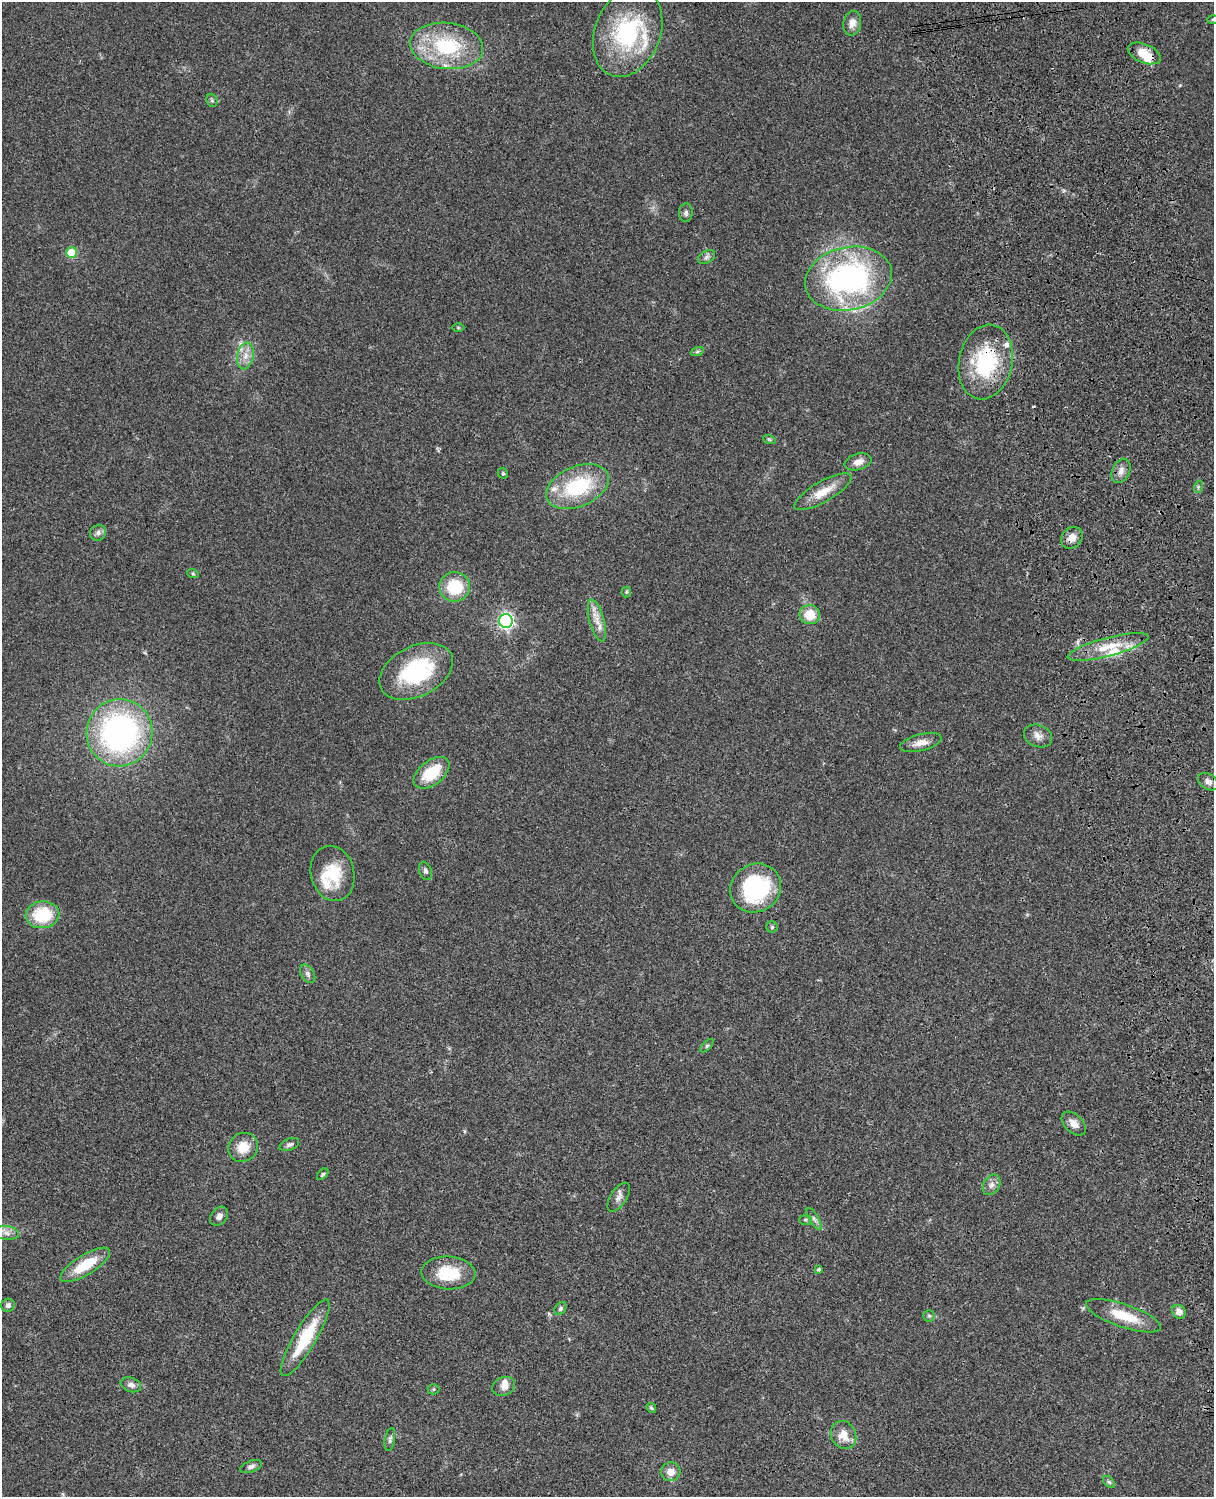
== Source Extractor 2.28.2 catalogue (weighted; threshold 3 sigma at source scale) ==
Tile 6 of 4 x 3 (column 2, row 2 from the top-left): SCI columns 1333-2544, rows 1773-3267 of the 5088 x 4927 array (HDU 1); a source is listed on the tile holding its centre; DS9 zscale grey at full resolution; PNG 1216 x 1499 px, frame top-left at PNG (2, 2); each listed source drawn as its Kron ellipse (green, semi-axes under 4 px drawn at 4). Shown black and unused: <1% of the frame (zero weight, under 3 of 4 exposures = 6% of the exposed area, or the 3 px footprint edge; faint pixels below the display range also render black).
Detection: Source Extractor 2.28.2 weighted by HDU 2 'WHT'; one run over the whole footprint, this tile lists its part. Background 0.0917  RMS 0.0062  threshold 0.0277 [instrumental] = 3 sigma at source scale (4.5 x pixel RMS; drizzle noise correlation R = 1.50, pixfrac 1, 0.05/0.05 arcsec/px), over >= 5 px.
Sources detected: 79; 1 cosmic-ray / hot-pixel residue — neither listed nor drawn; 7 inside a brighter listed object's ellipse — not listed separately; the other 71 listed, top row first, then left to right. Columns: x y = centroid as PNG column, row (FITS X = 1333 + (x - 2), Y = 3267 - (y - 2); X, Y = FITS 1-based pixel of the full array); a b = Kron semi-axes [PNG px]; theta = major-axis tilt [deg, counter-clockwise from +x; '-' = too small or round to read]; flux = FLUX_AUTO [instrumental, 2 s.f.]
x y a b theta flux
1213 19 6 3 2 0.69
852 23 12 9 78 4.3
628 33 46 32 68 66
447 46 36 23 -7 47
1144 53 17 9 -22 11
212 100 7 5 -69 1.1
686 213 9 6 86 1.9
72 253 5 5 - 25
706 257 9 6 28 1.8
848 279 44 31 12 140
458 327 6 4 -1 0.73
697 352 7 4 19 1
245 356 13 8 78 5.3
986 362 38 26 78 51
769 439 6 4 -19 0.78
858 462 14 8 15 4.7
1121 471 13 8 65 3.8
503 473 5 5 - 0.84
577 487 33 20 23 44
1198 487 6 4 71 0.92
823 492 32 10 30 11
98 533 8 7 - 2.3
1072 538 12 9 49 5.8
193 574 6 3 -19 0.66
455 587 15 15 - 24
626 592 5 5 - 0.81
810 615 10 9 - 12
506 621 7 6 - 170
597 621 21 7 -75 6.3
1108 647 42 9 15 15
416 671 39 25 27 54
120 733 33 33 - 160
1038 736 14 11 -23 4.3
921 743 21 8 14 5.9
432 773 21 12 37 22
1208 782 11 7 -32 2.6
425 871 9 6 -70 1.6
333 873 28 21 -76 22
756 888 26 24 32 60
42 915 17 13 7 28
772 927 6 5 - 0.95
308 974 10 6 -59 2.2
707 1046 8 3 45 0.93
1074 1124 14 9 -43 4.4
289 1145 10 6 23 1.7
243 1147 15 14 - 10
323 1174 7 4 46 0.97
991 1185 11 8 59 3.1
619 1197 16 8 56 3.4
219 1216 10 8 50 2.8
814 1219 12 5 -59 2
805 1220 6 5 - 1.1
7 1233 12 7 -6 3.9
85 1265 28 10 32 19
819 1269 3 3 - 1.2
448 1273 27 16 -3 23
8 1305 7 6 - 2.2
560 1309 7 5 51 1.3
1179 1312 7 6 - 4.3
929 1316 5 5 - 1.1
1124 1316 39 11 -19 19
305 1338 44 11 59 29
131 1385 10 7 -20 2.8
504 1386 12 9 23 4.3
433 1389 6 5 - 0.91
651 1408 5 4 - 0.98
843 1435 14 12 -62 8.6
390 1440 12 5 81 1.5
251 1466 11 5 21 2
671 1472 9 9 - 5.4
1109 1482 7 4 -44 1.1
Overlapping masked pixels (flux is a lower limit): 3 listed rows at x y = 1144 53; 986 362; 1072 538
Isophote crosses this tile's border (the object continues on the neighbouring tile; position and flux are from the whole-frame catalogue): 2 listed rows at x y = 1213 19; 7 1233